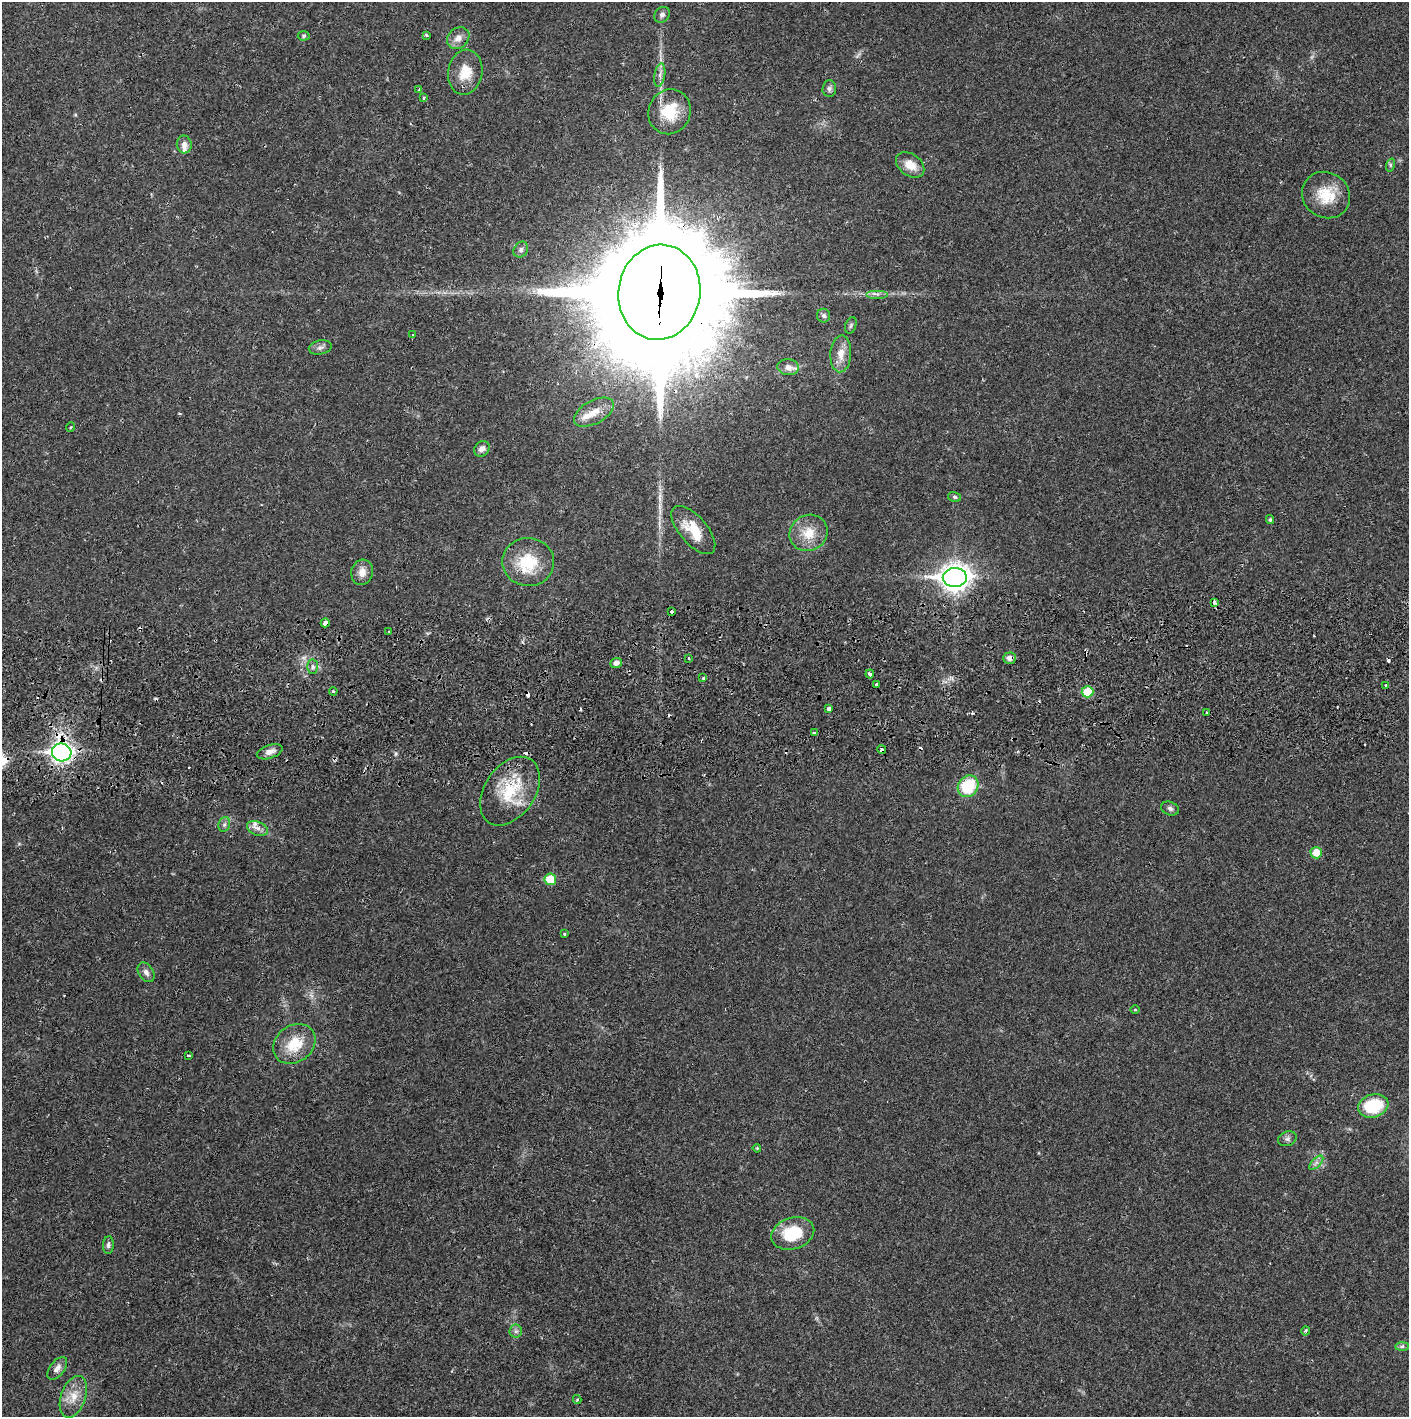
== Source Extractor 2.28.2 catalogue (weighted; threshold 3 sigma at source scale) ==
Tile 5 of 3 x 3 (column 2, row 2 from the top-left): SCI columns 1410-2816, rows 1471-2885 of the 4229 x 4358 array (HDU 1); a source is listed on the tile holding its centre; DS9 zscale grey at full resolution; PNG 1411 x 1419 px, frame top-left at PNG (2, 2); each listed source drawn as its Kron ellipse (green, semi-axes under 4 px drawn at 4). Shown black and unused: <1% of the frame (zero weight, under 2 of 3 exposures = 3% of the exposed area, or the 3 px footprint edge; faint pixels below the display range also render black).
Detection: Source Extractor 2.28.2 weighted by HDU 2 'WHT'; one run over the whole footprint, this tile lists its part. Background 0.0205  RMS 0.0034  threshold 0.0155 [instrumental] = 3 sigma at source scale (4.5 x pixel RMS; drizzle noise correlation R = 1.50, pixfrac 1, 0.05/0.05 arcsec/px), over >= 5 px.
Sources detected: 95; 14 cosmic-ray / hot-pixel residue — neither listed nor drawn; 4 inside a brighter listed object's ellipse — not listed separately; the other 77 listed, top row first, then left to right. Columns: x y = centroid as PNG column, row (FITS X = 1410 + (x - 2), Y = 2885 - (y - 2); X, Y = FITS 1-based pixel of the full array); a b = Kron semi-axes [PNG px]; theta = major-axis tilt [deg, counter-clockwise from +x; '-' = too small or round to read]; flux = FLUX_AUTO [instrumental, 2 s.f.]
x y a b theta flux
662 15 9 7 42 1.1
426 35 3 3 - 0.88
304 36 6 4 5 0.55
458 38 12 10 41 2.7
465 72 22 17 80 6.9
660 75 12 5 80 1.5
419 89 4 3 - 0.37
829 89 8 7 - 1.1
423 98 4 3 - 0.58
670 112 23 21 65 11
184 144 9 7 -87 2.1
910 165 16 10 -37 4.5
1390 165 7 4 72 0.58
1326 195 25 22 -34 10
521 250 8 6 57 0.93
659 292 48 41 81 13000
877 294 11 2 0 0.9
824 316 7 6 - 1.1
851 325 8 5 71 0.72
412 334 3 3 - 0.68
320 347 11 7 13 1.3
841 354 18 10 87 4.2
788 367 11 8 -7 2.2
594 412 22 11 28 4.4
71 427 5 3 - 0.33
482 449 8 7 - 1.6
955 497 6 5 - 0.6
1270 520 4 3 - 0.56
693 530 29 13 -49 9.1
809 533 19 18 - 7.2
528 562 26 24 -4 13
362 572 13 11 77 2.8
955 577 12 9 2 350
1214 602 4 3 - 1.6
671 612 3 3 - 3.2
325 623 4 4 - 3.3
389 632 3 2 - 0.26
689 658 3 2 - 1.3
1010 658 6 5 - 1.8
616 663 6 5 - 1.5
313 667 7 5 88 0.89
870 674 4 4 - 0.89
703 678 3 3 - 0.37
876 685 4 3 - 1.2
1386 685 3 3 - 0.63
333 691 4 3 - 0.38
1088 692 6 5 - 8.9
829 709 4 4 - 3.5
1206 713 2 2 - 0.38
814 733 3 3 - 1.5
882 749 4 3 - 2.1
62 752 10 9 - 160
270 752 13 6 19 2.1
968 786 11 9 54 15
510 791 38 25 56 17
1170 808 9 6 -24 1
224 824 7 5 69 0.89
257 828 11 7 -22 1.7
1316 853 6 5 - 5.1
550 879 6 5 - 9
564 934 3 3 - 0.61
146 972 11 7 -56 1.5
1135 1010 5 3 - 0.32
294 1044 22 18 36 10
189 1056 3 2 - 0.43
1373 1106 15 11 17 16
1287 1139 9 7 21 1.1
757 1148 4 3 - 0.44
1316 1163 9 4 45 1.1
793 1233 22 15 17 14
108 1245 9 5 86 0.88
516 1331 6 6 - 0.83
1306 1331 5 4 - 0.83
1402 1346 7 4 1 0.65
57 1368 13 7 52 1.9
73 1397 22 12 71 5.3
577 1400 4 4 - 0.41
Overlapping masked pixels (flux is a lower limit): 5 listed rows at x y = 659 292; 325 623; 1010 658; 882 749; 62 752